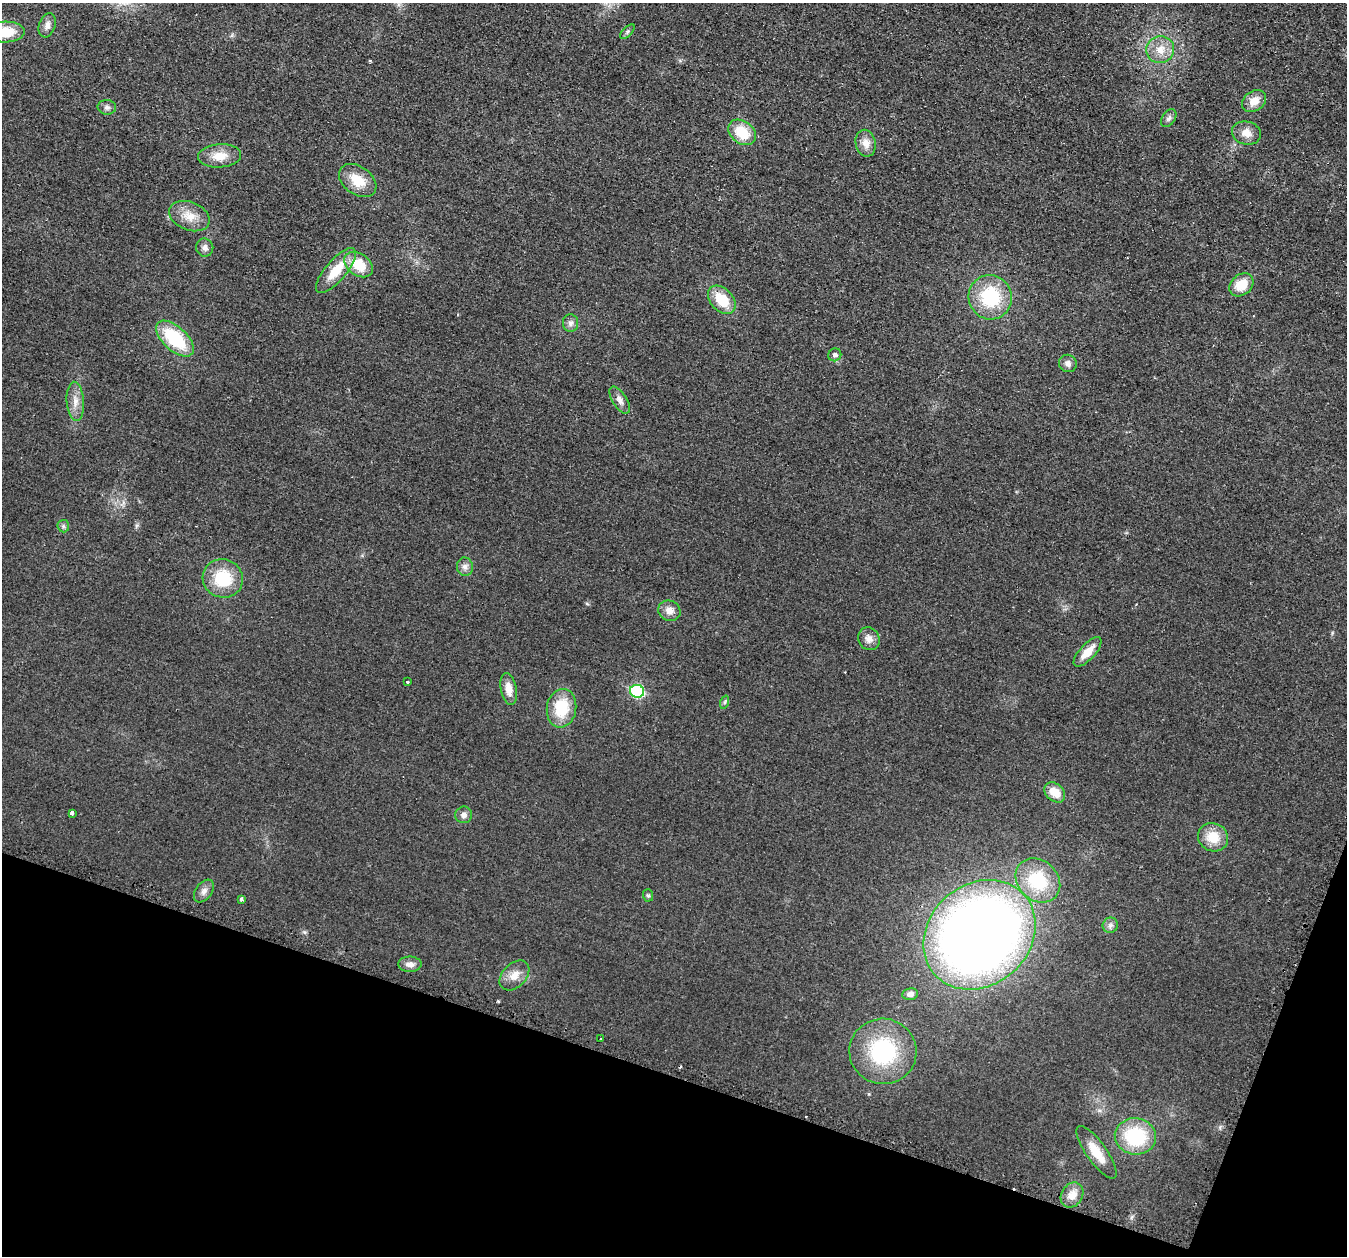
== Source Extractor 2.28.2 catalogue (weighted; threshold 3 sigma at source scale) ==
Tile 15 of 4 x 4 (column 3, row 4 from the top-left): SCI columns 2717-4061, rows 156-1409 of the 5436 x 5458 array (HDU 1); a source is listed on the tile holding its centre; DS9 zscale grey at full resolution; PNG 1349 x 1258 px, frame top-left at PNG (2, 3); each listed source drawn as its Kron ellipse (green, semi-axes under 4 px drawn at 4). Shown black and unused: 17% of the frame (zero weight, under 2 of 3 exposures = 3% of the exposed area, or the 3 px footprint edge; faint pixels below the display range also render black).
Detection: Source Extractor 2.28.2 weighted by HDU 2 'WHT'; one run over the whole footprint, this tile lists its part. Background 0.021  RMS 0.0087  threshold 0.0391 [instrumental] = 3 sigma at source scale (4.5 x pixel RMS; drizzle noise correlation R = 1.50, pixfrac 1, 0.05/0.05 arcsec/px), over >= 5 px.
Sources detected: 59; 5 cosmic-ray / hot-pixel residue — neither listed nor drawn; the other 54 listed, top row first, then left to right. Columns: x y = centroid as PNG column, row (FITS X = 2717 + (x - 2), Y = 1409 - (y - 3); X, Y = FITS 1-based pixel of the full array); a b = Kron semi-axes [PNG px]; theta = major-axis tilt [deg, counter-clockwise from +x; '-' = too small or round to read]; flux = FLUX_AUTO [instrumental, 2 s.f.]
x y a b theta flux
47 25 12 8 71 5.1
5 32 20 10 2 24
627 32 9 4 45 1.8
1160 50 14 13 - 12
1254 101 13 10 35 10
107 107 9 7 -5 2.9
1169 118 10 6 56 3
742 132 15 11 -38 24
1246 133 14 11 -14 8.7
866 143 13 10 -78 8.1
220 156 21 11 4 14
358 181 21 14 -36 20
189 216 21 14 -21 14
205 248 9 8 - 3.9
358 265 15 11 -34 25
336 271 28 10 49 24
1241 285 13 10 39 18
990 297 22 21 - 53
722 300 16 11 -47 26
571 323 9 7 90 3.6
175 339 23 12 -42 52
835 355 7 6 - 2.9
1068 363 9 8 - 4.5
620 400 15 7 -57 4.9
75 401 19 8 -86 8.5
63 526 6 6 - 1.8
465 567 9 8 - 4.1
223 578 20 19 - 37
669 611 11 10 - 7
869 639 12 10 -57 5.9
1088 652 19 8 47 14
407 682 3 3 - 1.8
509 689 16 8 -79 9.4
637 691 7 6 - 78
725 702 7 4 71 1.5
561 708 19 14 81 32
1055 792 11 8 -41 13
72 813 3 3 - 21
464 815 8 8 - 3.8
1213 837 15 14 - 19
1038 880 24 20 -43 45
204 891 13 8 54 5
648 895 6 5 - 1.6
241 899 3 3 - 11
1110 925 8 7 - 3.2
980 935 60 50 41 980
410 964 11 7 -1 5.2
514 975 17 12 45 10
910 994 8 6 8 4.2
600 1039 3 3 - 5.8
883 1051 33 33 - 83
1135 1136 20 18 -10 57
1096 1152 31 10 -55 19
1072 1195 13 10 56 9.1
Isophote crosses this tile's border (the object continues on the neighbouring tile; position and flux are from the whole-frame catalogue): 1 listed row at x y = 5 32